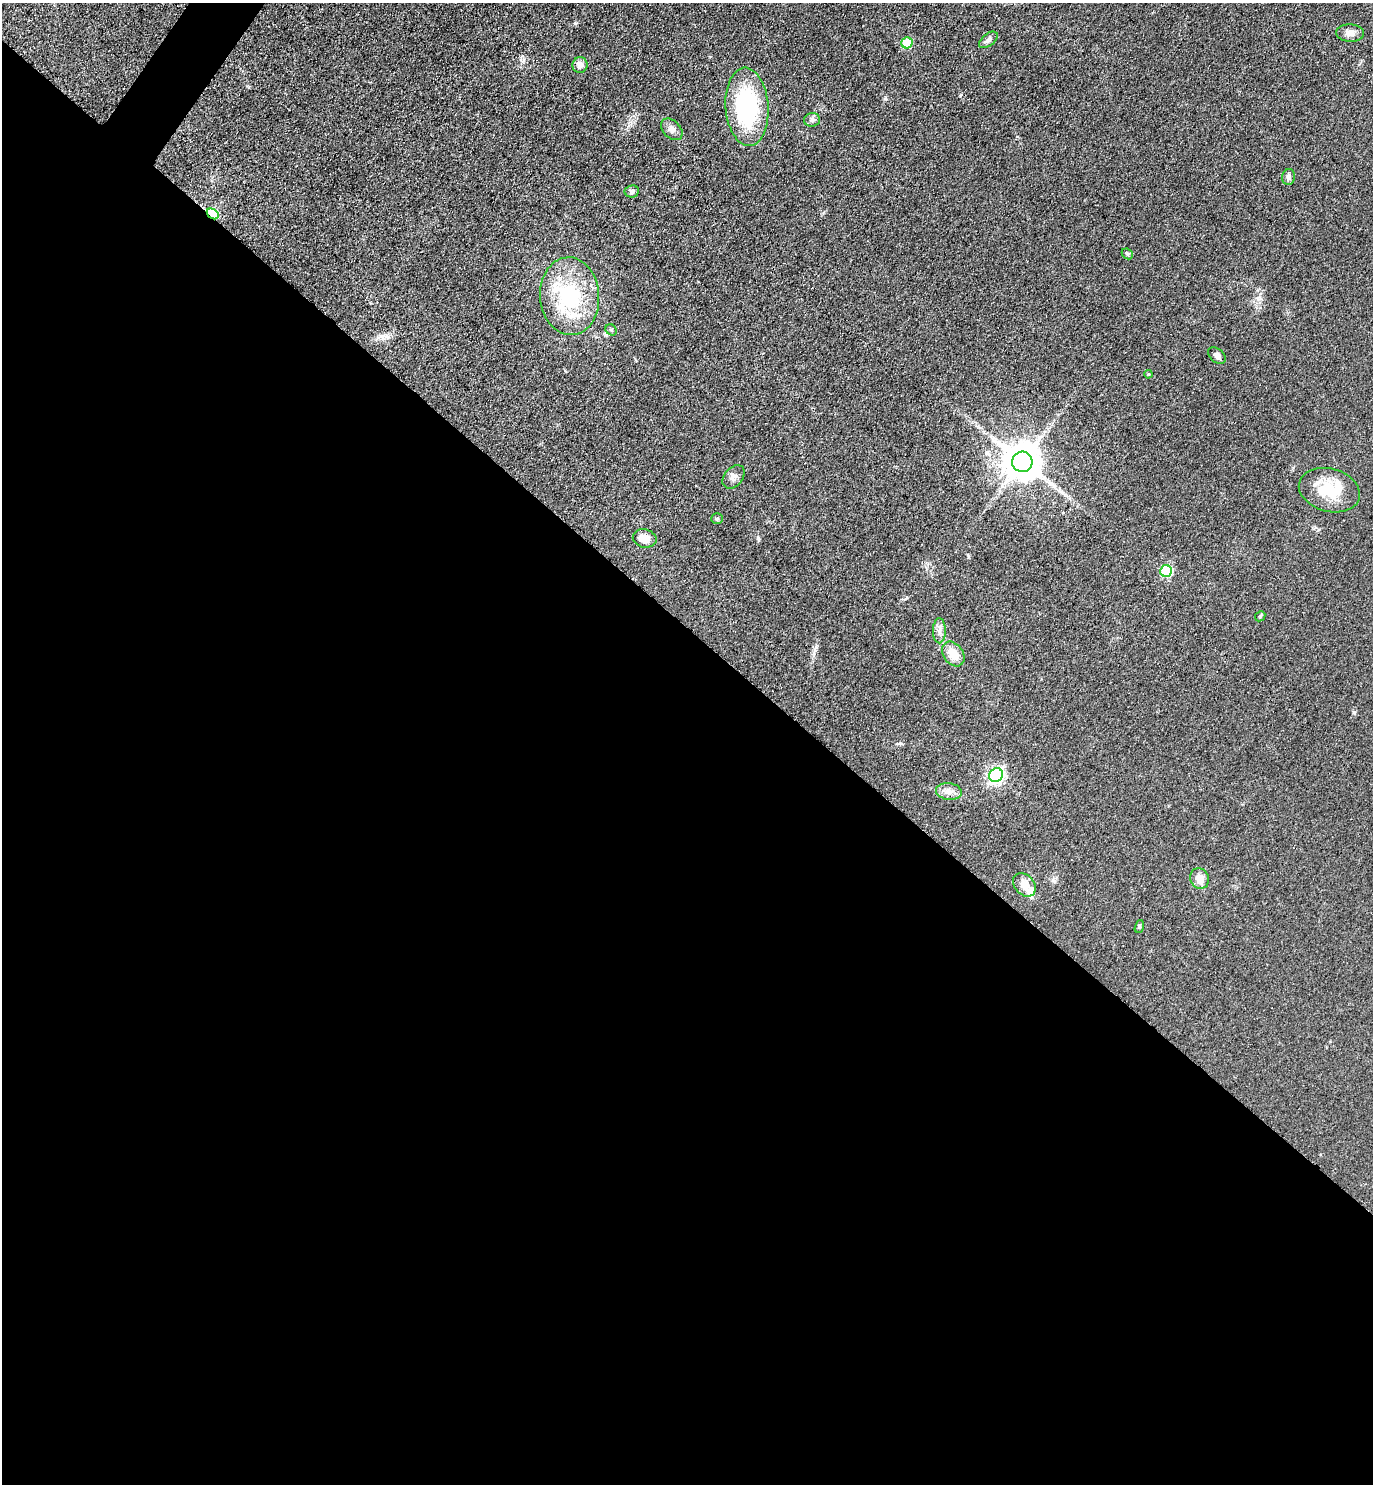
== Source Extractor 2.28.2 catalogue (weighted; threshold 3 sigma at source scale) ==
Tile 14 of 4 x 4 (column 2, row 4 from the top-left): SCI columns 1675-3045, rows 10-1491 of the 5948 x 5943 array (HDU 1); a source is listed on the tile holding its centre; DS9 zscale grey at full resolution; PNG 1375 x 1486 px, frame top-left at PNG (2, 3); each listed source drawn as its Kron ellipse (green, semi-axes under 4 px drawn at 4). Shown black and unused: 58% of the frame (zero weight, under 3 of 4 exposures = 1% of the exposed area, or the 3 px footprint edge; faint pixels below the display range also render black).
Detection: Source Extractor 2.28.2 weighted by HDU 2 'WHT'; one run over the whole footprint, this tile lists its part. Background 0.0754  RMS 0.0071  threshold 0.0319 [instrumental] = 3 sigma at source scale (4.5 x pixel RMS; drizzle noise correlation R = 1.50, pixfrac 1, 0.05/0.05 arcsec/px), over >= 5 px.
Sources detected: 33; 1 inside a brighter object's white glare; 1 cosmic-ray / hot-pixel residue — neither listed nor drawn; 2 inside a brighter listed object's ellipse — not listed separately; the other 29 listed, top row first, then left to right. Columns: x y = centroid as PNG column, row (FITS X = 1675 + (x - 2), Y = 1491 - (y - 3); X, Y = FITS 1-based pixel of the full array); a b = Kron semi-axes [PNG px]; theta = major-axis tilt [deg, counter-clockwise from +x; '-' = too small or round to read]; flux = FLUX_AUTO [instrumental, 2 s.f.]
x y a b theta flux
1350 33 14 8 -3 4.4
988 40 11 6 39 2.6
907 43 5 5 - 32
580 65 8 7 - 4.8
747 107 39 21 -86 82
812 120 8 7 - 2.1
672 129 13 8 -45 3.9
1289 177 8 6 79 2.2
632 191 7 6 - 2.3
213 214 6 4 -34 57
1127 254 6 5 - 0.92
570 296 39 29 -86 68
611 330 6 5 - 1.1
1217 356 10 6 -42 2.9
1148 374 4 3 - 0.79
1022 462 10 10 - 2000
734 477 13 9 50 3.7
1329 490 31 21 -15 25
717 519 6 5 - 1
645 538 12 9 -13 8.6
1166 571 6 6 - 54
1260 616 6 4 46 0.91
939 631 12 6 89 3.5
953 654 13 9 -55 11
996 775 7 6 - 190
949 792 13 8 -7 4.8
1199 879 10 9 - 8.6
1024 885 13 10 -47 7.3
1139 926 7 4 72 0.93
Overlapping masked pixels (flux is a lower limit): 1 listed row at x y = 213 214
Unlisted compact peaks at least as high as the median listed source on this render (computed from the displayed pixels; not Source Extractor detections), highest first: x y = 885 99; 1354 712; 758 538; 900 743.